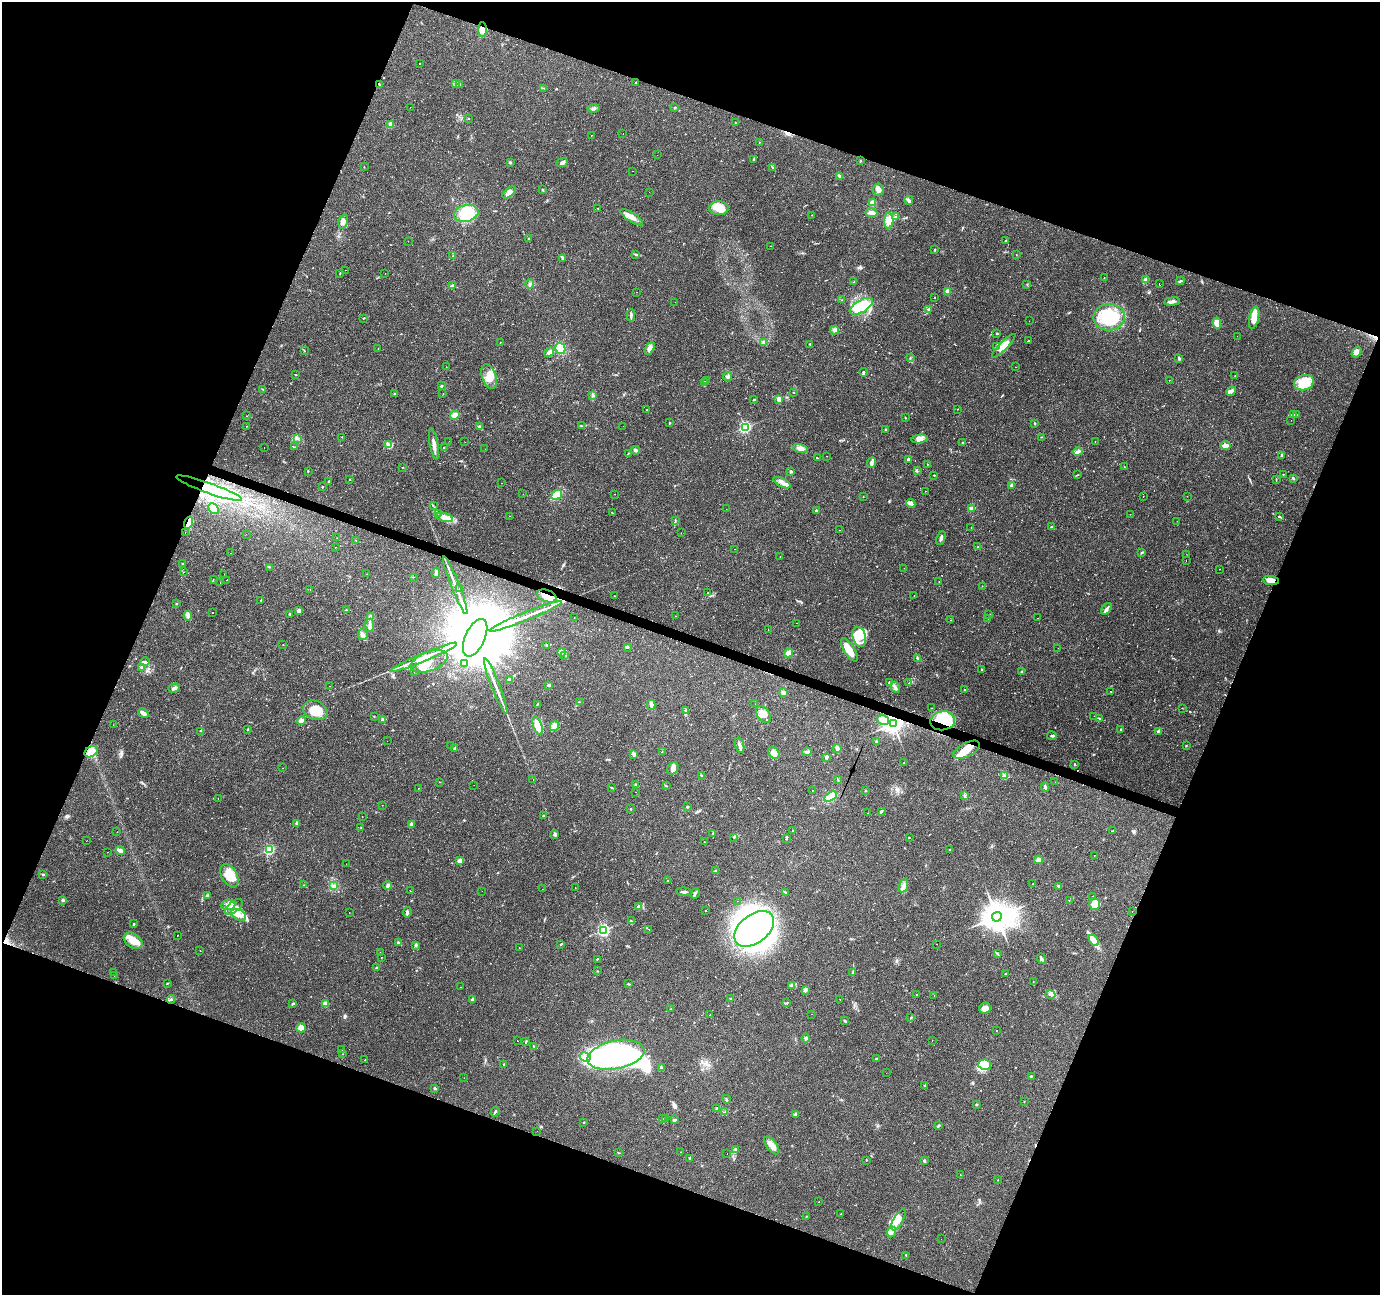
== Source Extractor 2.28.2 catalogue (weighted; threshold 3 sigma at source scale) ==
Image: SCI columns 1-5512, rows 209-5379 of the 5516 x 5652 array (HDU 1 of 3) = the unmasked area's bounding box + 8 px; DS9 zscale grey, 4 x 4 block average (1 PNG px = mean of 4 x 4 image px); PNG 1382 x 1297 px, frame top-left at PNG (2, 2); each listed source drawn as its Kron ellipse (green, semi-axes under 4 px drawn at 4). Shown black and unused: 41% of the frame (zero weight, under 2 of 3 exposures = <1% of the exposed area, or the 3 px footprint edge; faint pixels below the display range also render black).
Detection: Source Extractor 2.28.2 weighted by HDU 2 'WHT'. Background 0.0606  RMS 0.0045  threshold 0.0203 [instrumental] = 3 sigma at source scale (4.5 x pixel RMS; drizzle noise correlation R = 1.50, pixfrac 1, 0.0396/0.0396 arcsec/px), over >= 5 px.
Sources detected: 694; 10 inside a brighter object's white glare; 82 cosmic-ray / hot-pixel residue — neither listed nor drawn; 7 coinciding with a brighter row at this scale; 37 inside a brighter listed object's ellipse — not listed separately; of the other 558, all 500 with FLUX_AUTO >= 0.542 (the completeness limit of this list) listed and drawn (58 fainter detections not listed), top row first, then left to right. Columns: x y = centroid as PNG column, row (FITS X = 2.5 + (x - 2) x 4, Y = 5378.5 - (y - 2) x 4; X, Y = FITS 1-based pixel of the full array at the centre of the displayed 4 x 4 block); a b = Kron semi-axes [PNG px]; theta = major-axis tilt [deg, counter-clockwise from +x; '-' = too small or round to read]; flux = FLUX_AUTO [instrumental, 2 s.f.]
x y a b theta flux
482 30 7 4 -88 13
419 64 2 2 - 0.93
636 83 2 2 - 1.8
379 84 3 2 - 2.1
456 84 2 2 - 1.4
459 85 2 2 - 1
544 88 2 2 - 1.3
410 107 2 2 - 0.86
594 108 6 2 6 5
675 108 2 2 - 2.6
468 118 2 2 - 1.2
735 123 2 2 - 1.3
391 124 2 2 - 28
623 134 2 2 - 1.5
591 135 2 2 - 0.86
759 142 2 2 - 0.8
657 155 2 2 - 1.5
753 159 3 2 - 1.9
860 161 2 2 - 2.7
510 162 3 2 - 3.6
562 162 6 3 25 7
364 167 2 2 - 0.96
772 167 2 2 - 1.7
632 171 2 2 - 2.2
839 176 2 2 - 2.2
542 189 2 2 - 1.7
878 189 6 5 - 11
509 192 8 4 39 9.7
649 192 2 2 - 6.4
909 200 4 2 - 4
872 203 4 3 - 11
719 208 10 7 1 56
598 209 2 2 - 3
466 213 12 8 14 82
872 213 6 3 -9 17
812 215 2 2 - 0.9
631 217 13 4 -33 20
896 217 4 2 - 2.9
343 221 7 4 76 11
889 221 8 4 88 27
529 238 2 2 - 2.6
408 241 2 2 - 0.55
1006 241 2 2 - 1.5
770 246 2 2 - 0.76
935 250 3 2 - 2.1
636 254 3 2 - 2.5
1016 255 2 2 - 0.82
453 256 2 2 - 1
563 258 2 2 - 1.4
345 270 2 2 - 0.65
340 273 2 2 - 0.9
385 274 2 2 - 0.66
1104 278 2 2 - 0.62
1146 280 2 2 - 1.7
854 281 2 2 - 1.5
1180 281 4 2 - 3.2
1159 283 2 2 - 4
530 284 5 3 - 4.5
1027 284 2 2 - 1.3
452 286 4 3 - 9
947 291 2 2 - 41
636 292 2 2 - 1.2
934 297 2 2 - 1.1
842 300 2 2 - 0.87
675 302 2 2 - 0.7
1172 302 8 2 7 12
861 306 13 6 30 120
929 309 2 2 - 0.93
631 315 6 2 87 5.8
1109 317 15 13 2 130
363 318 2 2 - 1.3
1254 318 11 5 78 31
1029 321 2 2 - 1.3
1217 323 6 4 -81 27
834 330 4 3 - 5.3
997 333 2 2 - 2.4
1237 336 2 2 - 0.94
1029 341 2 2 - 2.1
763 342 3 3 - 4.6
500 343 3 2 - 1.4
810 344 3 2 - 2.2
1004 346 16 4 45 31
997 347 2 2 - 2.1
378 348 2 2 - 1.2
560 348 5 5 - 42
650 348 7 4 63 14
304 350 2 2 - 1.1
549 352 5 3 - 10
1356 352 6 4 56 13
910 357 2 2 - 0.87
1179 358 3 2 - 4.1
446 367 2 2 - 0.62
1016 367 2 2 - 0.71
863 372 4 2 - 3.2
295 375 2 2 - 0.93
727 376 4 3 - 5.5
1235 376 2 2 - 1.1
489 377 13 7 -69 34
1169 380 2 2 - 3.6
707 381 2 2 - 1.1
705 383 3 2 - 2
1304 383 10 7 17 76
441 386 2 2 - 3.5
263 389 3 2 - 1.4
1231 391 5 2 - 5.2
793 393 2 2 - 1.1
395 394 3 2 - 3.6
443 394 2 2 - 1.1
593 395 2 2 - 2
779 399 2 2 - 54
754 400 2 2 - 1.1
958 409 2 2 - 0.82
646 410 2 2 - 1.9
1297 414 2 2 - 1.3
455 415 5 4 - 14
1293 415 2 2 - 1.3
246 416 2 2 - 2.8
905 418 2 2 - 1.3
1291 420 2 2 - 2.7
670 423 4 2 - 1.5
1035 423 4 2 - 2.2
247 426 2 2 - 0.54
581 426 2 2 - 1.5
623 426 2 2 - 1.8
480 427 4 2 - 8.2
745 427 2 2 - 420
886 429 2 2 - 5.9
342 437 2 2 - 2
1041 437 2 2 - 1
297 438 3 2 - 2.2
920 439 8 3 7 12
449 441 2 2 - 1
465 442 2 2 - 5.2
962 442 2 2 - 2.6
1095 442 2 2 - 1.6
434 444 16 3 -79 15
388 445 2 2 - 2.9
1225 446 5 2 - 14
294 447 3 2 - 1.2
264 448 2 2 - 1.4
444 448 2 2 - 1.4
800 448 8 4 -14 12
485 449 2 2 - 1.3
636 450 5 3 - 6.9
1077 452 5 3 - 5.9
628 453 3 2 - 1
827 456 2 2 - 0.85
1282 456 4 2 - 4.4
817 458 2 2 - 120
908 459 2 2 - 5.5
871 463 5 3 - 5.9
927 464 2 2 - 1
403 467 2 2 - 1.4
1124 467 2 2 - 1
308 471 2 2 - 1.4
791 471 2 2 - 14
917 471 2 2 - 1.3
1283 474 2 2 - 1.1
934 475 2 2 - 1.7
1077 475 3 2 - 1.9
1293 478 3 2 - 3.8
1276 479 2 2 - 0.94
350 480 2 2 - 2.2
328 482 2 2 - 1.5
502 483 2 2 - 2.3
782 483 9 3 -27 11
1011 485 3 2 - 2.7
322 487 2 2 - 3
209 488 35 5 -20 78
925 491 2 2 - 0.96
523 494 2 2 - 2.3
615 494 2 2 - 0.66
557 495 5 3 - 57
1143 496 2 2 - 0.88
1187 496 2 2 - 0.81
863 497 2 2 - 0.61
911 504 5 2 - 4.1
433 506 2 2 - 1
971 508 2 2 - 13
213 509 6 4 -49 23
726 509 2 2 - 0.67
816 511 2 2 - 3.6
438 513 2 2 - 0.63
612 513 2 2 - 1.3
1130 514 2 2 - 0.66
510 516 2 2 - 0.57
444 517 9 4 -12 17
1279 517 3 2 - 3.2
675 520 3 2 - 1.9
1177 521 2 2 - 0.65
189 522 6 3 72 53
1051 527 2 2 - 1.3
971 528 2 2 - 0.67
839 530 2 2 - 0.97
185 533 2 2 - 1.3
681 533 2 2 - 1.1
246 534 2 2 - 0.83
337 538 2 2 - 0.63
941 538 7 2 69 6.5
356 540 2 2 - 0.55
978 546 2 2 - 1.5
335 547 2 2 - 2.2
735 549 2 2 - 1.9
1141 552 2 2 - 1.3
231 553 2 2 - 1.1
1186 555 2 2 - 0.61
780 557 2 2 - 0.6
1186 561 2 2 - 0.83
183 563 2 2 - 1.4
270 567 2 2 - 1.4
904 568 2 2 - 0.61
1219 569 2 2 - 2.1
183 572 2 2 - 0.71
436 573 5 2 - 8.3
224 574 2 2 - 4.2
367 574 2 2 - 1.4
413 577 2 2 - 0.75
213 579 2 2 - 1
227 580 2 2 - 1.7
1271 580 8 4 -7 21
939 582 2 2 - 28
220 583 2 2 - 0.98
455 585 31 2 -68 25
982 586 2 2 - 0.76
460 589 2 2 - 0.91
310 590 2 2 - 2.6
707 593 4 2 - 1.5
547 596 10 6 -20 32
614 596 2 2 - 0.85
914 596 2 2 - 1.2
261 600 3 2 - 1.5
176 603 2 2 - 1.7
1106 609 6 3 51 7.3
346 610 2 2 - 1.3
299 611 2 2 - 16
213 613 2 2 - 4.1
290 614 3 2 - 2.2
989 615 2 2 - 1.6
188 616 5 3 - 6.3
371 616 4 3 - 4.8
526 616 39 2 22 38
675 616 2 2 - 0.58
574 618 2 2 - 0.64
1037 618 2 2 - 1.8
988 619 2 2 - 0.71
951 620 2 2 - 0.78
797 623 2 2 - 1.2
370 625 6 2 86 6
768 630 2 2 - 9.5
363 635 5 5 - 10
859 637 10 6 -76 31
475 638 20 10 65 65000
283 645 2 2 - 2.7
546 645 4 2 - 3.6
627 647 2 2 - 4.1
1058 648 2 2 - 0.62
849 650 13 5 -58 40
562 652 4 2 - 4.7
789 653 4 3 - 15
565 655 4 2 - 4
424 657 36 3 23 46
918 658 3 2 - 4.7
429 661 19 9 21 38
145 662 5 3 - 5.3
464 664 2 2 - 1.7
141 668 4 2 - 3.6
981 669 2 2 - 5.4
414 672 2 2 - 0.64
1022 672 2 2 - 2.7
510 680 3 2 - 7.2
889 682 2 2 - 2
909 683 2 2 - 0.8
549 685 3 2 - 4.5
330 686 2 2 - 2.2
496 686 30 2 -68 25
895 687 6 3 -64 6.7
174 688 6 2 19 5.2
964 689 2 2 - 1.1
1111 691 2 2 - 2.1
783 693 3 3 - 8.3
579 702 3 2 - 1.5
537 704 4 2 - 2.2
755 704 2 2 - 0.65
651 705 5 3 - 6.8
931 708 2 2 - 0.69
1182 708 2 2 - 0.6
315 710 13 9 -22 46
686 710 3 2 - 2.5
143 713 6 4 -32 10
764 714 9 6 -58 21
374 716 2 2 - 1
1094 716 2 2 - 0.73
1099 718 3 2 - 1.6
301 720 5 4 - 8.9
383 720 4 3 - 6.9
883 720 6 5 - 27
943 721 12 9 8 150
893 724 3 3 - 1500
113 725 2 2 - 0.72
538 726 10 4 -71 40
554 726 5 4 - 14
248 729 2 2 - 1.6
1121 730 3 2 - 2.7
201 731 2 2 - 1.1
1158 731 3 2 - 4.2
1052 736 5 2 - 3.4
387 741 2 2 - 0.56
877 742 3 2 - 3.1
740 745 8 3 -72 7.7
451 746 2 2 - 3.1
1186 746 2 2 - 1.5
455 748 3 2 - 2.6
837 748 4 3 - 9.6
967 750 14 7 27 42
91 752 7 5 32 24
662 752 2 2 - 0.97
807 752 4 3 - 6
774 753 6 5 - 13
633 754 3 2 - 2.6
826 757 2 2 - 11
904 763 2 2 - 1.6
1074 764 2 2 - 1.8
282 768 2 2 - 1
673 768 7 5 51 12
702 775 2 2 - 2.4
1005 775 2 2 - 1.1
533 779 2 2 - 2.1
838 779 2 2 - 1
440 782 2 2 - 0.78
1055 782 2 2 - 2
635 784 3 2 - 2.6
474 785 2 2 - 1
666 786 3 2 - 1.7
1045 787 4 2 - 4.4
418 788 2 2 - 1.5
612 788 2 2 - 1.7
813 790 2 2 - 1.2
866 791 2 2 - 0.99
636 792 2 2 - 0.85
965 795 2 2 - 1.1
830 796 7 3 33 51
218 798 2 2 - 0.9
382 805 2 2 - 0.79
688 807 2 2 - 1.8
631 809 2 2 - 2.4
881 811 3 2 - 3.3
867 813 2 2 - 2
543 816 2 2 - 3.9
362 817 2 2 - 0.94
297 823 4 2 - 9.3
411 825 3 3 - 6.9
361 827 2 2 - 0.89
793 830 2 2 - 0.87
1113 830 2 2 - 2.3
117 832 2 2 - 1.9
713 833 2 2 - 2
555 834 3 3 - 5.5
734 837 2 2 - 1.1
909 838 2 2 - 1.4
786 839 2 2 - 2.3
86 841 2 2 - 0.95
704 842 2 2 - 0.73
950 849 3 2 - 1.7
120 850 4 3 - 12
269 850 3 3 - 130
108 852 2 2 - 1.4
1094 855 2 2 - 15
1038 860 4 4 - 16
460 861 3 3 - 17
346 864 2 2 - 0.94
716 871 3 3 - 3.1
43 875 3 2 - 2.3
229 876 13 7 -61 41
668 881 3 2 - 2.2
1033 884 2 2 - 0.85
303 885 2 2 - 0.78
388 885 4 3 - 6.2
333 886 3 3 - 4.4
903 886 7 3 70 8.8
1059 886 3 2 - 4
575 888 2 2 - 1.7
542 889 2 2 - 2.5
410 891 2 2 - 0.88
482 891 2 2 - 0.93
684 892 7 2 -3 5.9
786 892 3 2 - 2.7
695 893 5 2 - 4.3
207 896 3 2 - 6.6
1092 896 2 2 - 1.3
63 900 3 2 - 3.6
1069 900 2 2 - 2.3
737 901 2 2 - 0.93
1095 904 6 5 - 20
228 905 7 5 7 15
234 907 10 5 39 22
638 907 2 2 - 15
705 911 2 2 - 1.2
1132 911 2 2 - 1.9
407 912 5 2 - 5.2
349 913 2 2 - 3.4
239 915 8 5 -31 19
997 917 5 4 - 4600
631 921 3 2 - 3.1
134 923 3 2 - 1.7
754 929 23 14 39 700
604 930 3 3 - 240
649 930 2 2 - 13
178 935 2 2 - 4.2
1094 940 6 4 -56 13
133 941 10 7 -34 30
398 942 4 3 - 4.2
561 944 2 2 - 2.6
937 944 2 2 - 0.92
416 945 3 2 - 3.3
519 948 2 2 - 1.3
200 950 2 2 - 1.6
381 953 2 2 - 3.9
997 954 2 2 - 1.4
381 957 2 2 - 2.1
597 959 2 2 - 0.9
1041 959 5 2 - 5.9
376 967 2 2 - 2
597 971 2 2 - 1.1
114 972 2 2 - 1.1
853 972 3 2 - 1.9
1005 974 2 2 - 1
114 976 2 2 - 0.58
1033 982 2 2 - 0.87
167 984 2 2 - 1.3
628 984 3 2 - 2.2
791 985 2 2 - 8.5
460 987 2 2 - 0.81
806 991 2 2 - 2
1050 994 5 2 - 5.2
916 995 2 2 - 0.67
934 996 2 2 - 0.75
730 998 2 2 - 1.7
171 999 4 2 - 3.8
840 999 2 2 - 1.3
472 1000 3 2 - 7.1
787 1003 2 2 - 1.5
293 1004 4 2 - 3
326 1004 4 3 - 18
985 1008 6 5 - 16
671 1009 2 2 - 1.5
812 1014 2 2 - 0.79
710 1015 2 2 - 3.2
911 1018 3 2 - 1.8
844 1021 3 2 - 2.4
301 1028 5 4 - 17
996 1030 2 2 - 2.1
806 1038 4 2 - 3.7
932 1040 2 2 - 0.73
517 1041 2 2 - 1
526 1042 3 2 - 2.3
534 1046 2 2 - 1.7
342 1050 2 2 - 1.4
343 1054 2 2 - 0.87
616 1055 29 14 11 520
585 1057 5 3 - 13
876 1059 3 2 - 2.5
365 1060 2 2 - 1.1
504 1065 2 2 - 2
985 1065 6 5 - 18
661 1067 4 2 - 3.5
886 1073 2 2 - 1.9
1031 1076 3 2 - 2.5
464 1078 2 2 - 3.5
925 1086 2 2 - 0.97
435 1088 3 2 - 2.8
726 1099 4 2 - 3.4
1024 1102 2 2 - 1.1
976 1105 2 2 - 1.8
717 1108 3 2 - 2.2
495 1112 5 2 - 4.5
725 1112 2 2 - 1.7
796 1114 4 3 - 3.6
662 1118 2 2 - 15
665 1118 2 2 - 21
674 1120 3 3 - 3.8
584 1122 2 2 - 2.1
938 1126 4 2 - 3.3
537 1131 2 2 - 0.61
772 1145 10 5 -52 19
736 1149 3 2 - 3
681 1152 2 2 - 2.3
619 1153 2 2 - 1
727 1154 2 2 - 2.7
689 1158 2 2 - 1.8
866 1160 2 2 - 1.3
924 1161 2 2 - 5.2
960 1175 2 2 - 2.2
998 1180 2 2 - 0.77
819 1202 2 2 - 1.1
841 1214 3 2 - 1.9
806 1216 2 2 - 0.79
898 1220 12 4 61 20
891 1232 5 3 - 7.3
941 1239 2 2 - 3.3
906 1255 3 2 - 1.6
Overlapping masked pixels (flux is a lower limit): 7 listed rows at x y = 379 84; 209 488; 189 522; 1271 580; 547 596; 943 721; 893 724
Diffuse or blended objects may show on this block-average render without a row.